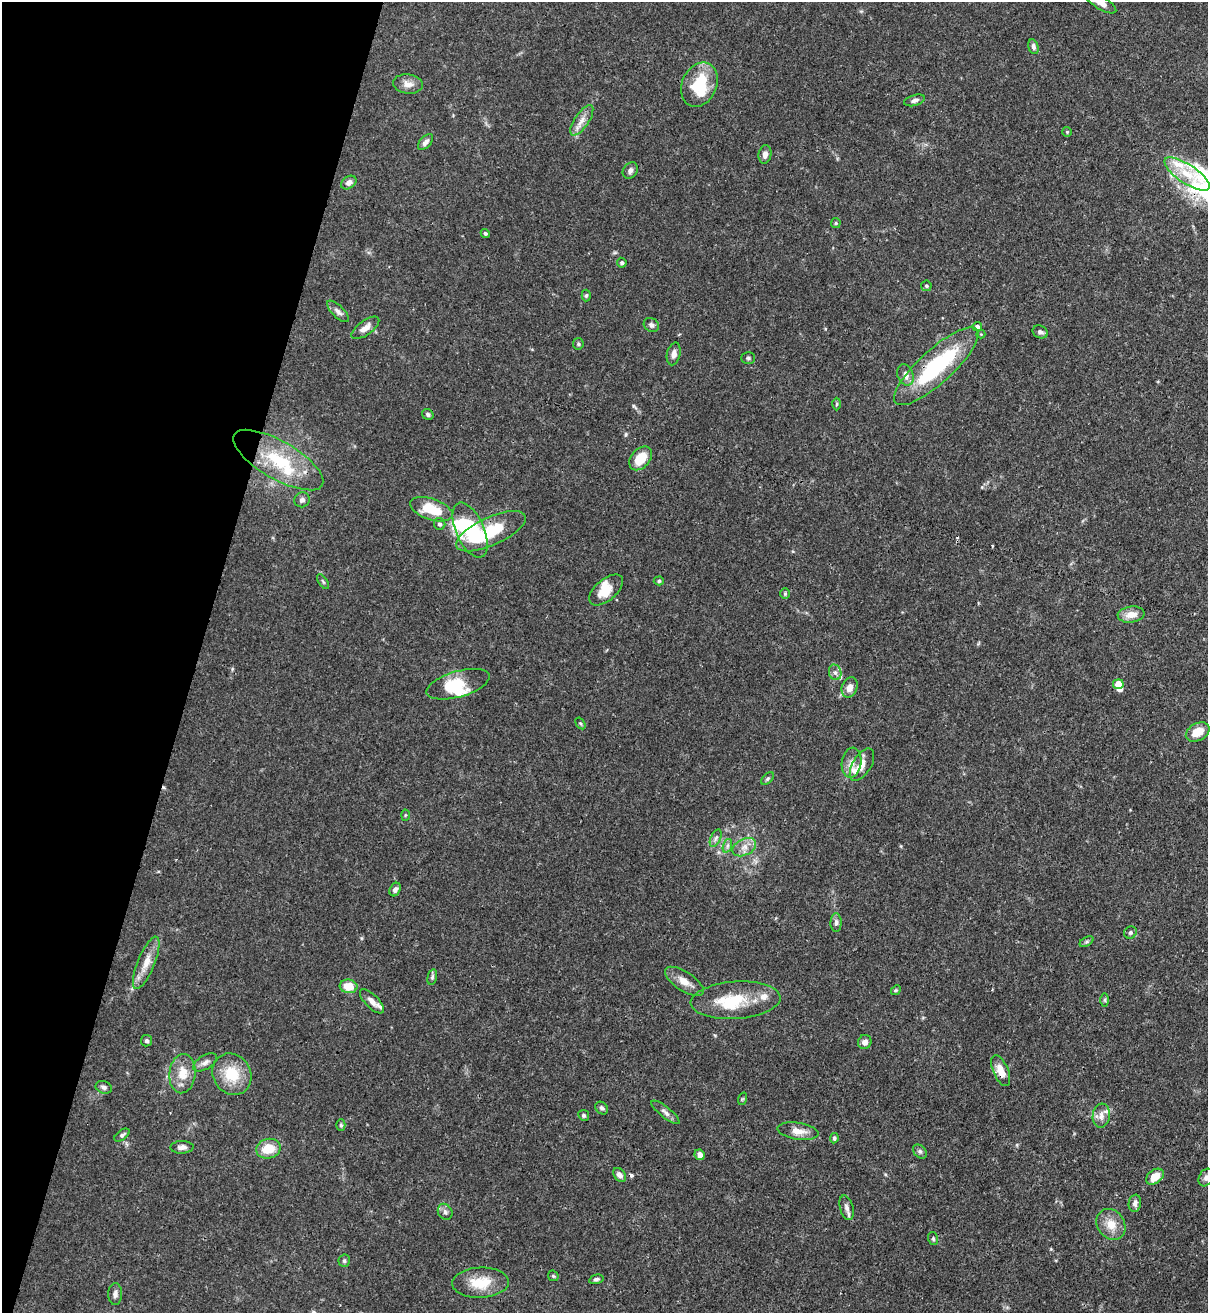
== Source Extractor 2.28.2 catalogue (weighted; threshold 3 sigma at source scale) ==
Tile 9 of 4 x 4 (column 1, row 3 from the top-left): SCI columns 218-1423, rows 1345-2655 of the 5389 x 5307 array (HDU 1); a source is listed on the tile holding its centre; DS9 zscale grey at full resolution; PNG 1210 x 1315 px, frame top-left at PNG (2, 2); each listed source drawn as its Kron ellipse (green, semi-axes under 4 px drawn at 4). Shown black and unused: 16% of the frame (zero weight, under 3 of 4 exposures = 7% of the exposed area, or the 3 px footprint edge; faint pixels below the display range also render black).
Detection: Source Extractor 2.28.2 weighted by HDU 2 'WHT'; one run over the whole footprint, this tile lists its part. Background 0.1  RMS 0.0041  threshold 0.0186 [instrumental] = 3 sigma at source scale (4.5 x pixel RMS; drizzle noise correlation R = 1.50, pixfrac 1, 0.05/0.05 arcsec/px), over >= 5 px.
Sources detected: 116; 3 inside a brighter object's white glare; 4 cosmic-ray / hot-pixel residue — neither listed nor drawn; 9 inside a brighter listed object's ellipse — not listed separately; the other 100 listed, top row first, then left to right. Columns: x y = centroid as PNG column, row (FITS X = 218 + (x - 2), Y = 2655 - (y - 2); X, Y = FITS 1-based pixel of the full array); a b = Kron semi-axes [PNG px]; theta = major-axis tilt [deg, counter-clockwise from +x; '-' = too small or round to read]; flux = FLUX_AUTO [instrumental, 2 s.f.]
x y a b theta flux
1101 3 17 6 -30 3.4
1033 47 8 5 -76 1.3
408 84 15 9 -7 3.2
699 85 23 17 66 17
915 100 11 5 16 1.5
582 120 18 7 56 3.4
1067 132 5 5 - 0.55
426 142 9 5 48 1.5
765 154 9 6 79 2
630 170 9 7 53 1.6
1187 174 26 9 -34 9.5
349 182 8 6 33 1.9
836 223 5 5 - 0.53
485 233 4 4 - 0.67
622 263 5 4 - 0.67
926 286 5 5 - 0.68
586 295 6 4 86 0.69
338 311 14 6 -44 1.8
651 325 8 6 -37 1.3
977 327 5 4 - 1.5
365 328 16 7 36 3.2
1040 332 8 6 -23 1.5
981 334 4 4 - 0.43
578 344 6 5 - 0.78
674 354 11 6 76 2.2
748 358 7 5 0 0.8
936 366 55 16 42 42
905 375 11 7 -68 2.5
837 404 6 4 88 0.57
428 414 6 5 - 0.99
641 458 13 9 49 8.9
278 460 51 19 -30 26
302 500 8 7 - 1.5
431 509 22 10 -19 13
440 524 6 5 - 1
470 530 29 14 -66 26
491 531 38 14 25 22
659 581 5 4 - 0.63
323 582 8 3 -56 0.62
606 590 20 10 40 6.9
785 594 5 5 - 0.61
1131 615 13 8 6 4.5
835 672 8 6 -74 1.4
458 684 32 13 16 16
1118 684 5 5 - 7.4
850 687 10 7 68 3.1
580 723 6 4 -57 0.56
1198 732 13 8 28 6.4
852 763 15 9 81 3.3
862 765 18 9 59 3.8
768 778 7 4 45 0.76
405 815 5 3 - 0.44
716 838 9 5 66 1.2
727 846 7 4 71 1.1
744 847 12 8 27 3.3
395 890 7 5 61 1.3
836 923 9 5 90 1.3
1130 933 6 6 - 1.1
1086 942 7 4 31 0.77
146 963 28 8 68 6.1
432 977 8 4 76 0.76
684 981 22 9 -33 4.6
348 986 9 7 -5 7.2
896 990 5 4 - 0.48
736 1000 45 18 4 19
1105 1000 7 4 -90 0.64
372 1001 16 6 -45 3.1
147 1041 6 5 - 0.85
865 1042 7 6 - 2.2
205 1062 13 7 31 1.9
1001 1071 16 7 -67 5.5
182 1074 20 13 85 7.8
232 1074 21 19 -58 13
104 1087 8 6 -20 1.3
742 1099 6 4 71 0.49
602 1108 7 5 -45 0.98
665 1112 17 5 -39 1.8
584 1115 5 5 - 0.82
1101 1116 12 8 83 3.1
341 1125 6 4 -89 0.7
798 1131 20 8 -9 4.4
122 1135 8 5 37 0.94
834 1138 5 4 - 0.83
182 1147 11 6 2 1.9
268 1149 12 10 15 8.2
920 1151 8 5 -48 1
700 1155 5 5 - 2.3
619 1175 8 5 -53 1.8
1155 1177 10 6 36 5.4
1206 1177 9 7 60 1.6
1135 1203 8 6 82 1.8
847 1208 12 6 -73 2.1
445 1212 8 7 - 1.4
1111 1224 16 13 -54 6.2
933 1239 6 5 - 0.75
344 1261 6 5 - 0.79
553 1276 6 4 -45 0.56
596 1279 7 4 13 0.95
480 1283 28 15 3 11
115 1294 11 7 90 1.6
Overlapping masked pixels (flux is a lower limit): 3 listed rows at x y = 1187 174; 936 366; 1001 1071
Isophote crosses this tile's border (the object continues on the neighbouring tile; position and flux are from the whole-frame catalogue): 3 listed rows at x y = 1101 3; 1187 174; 1206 1177